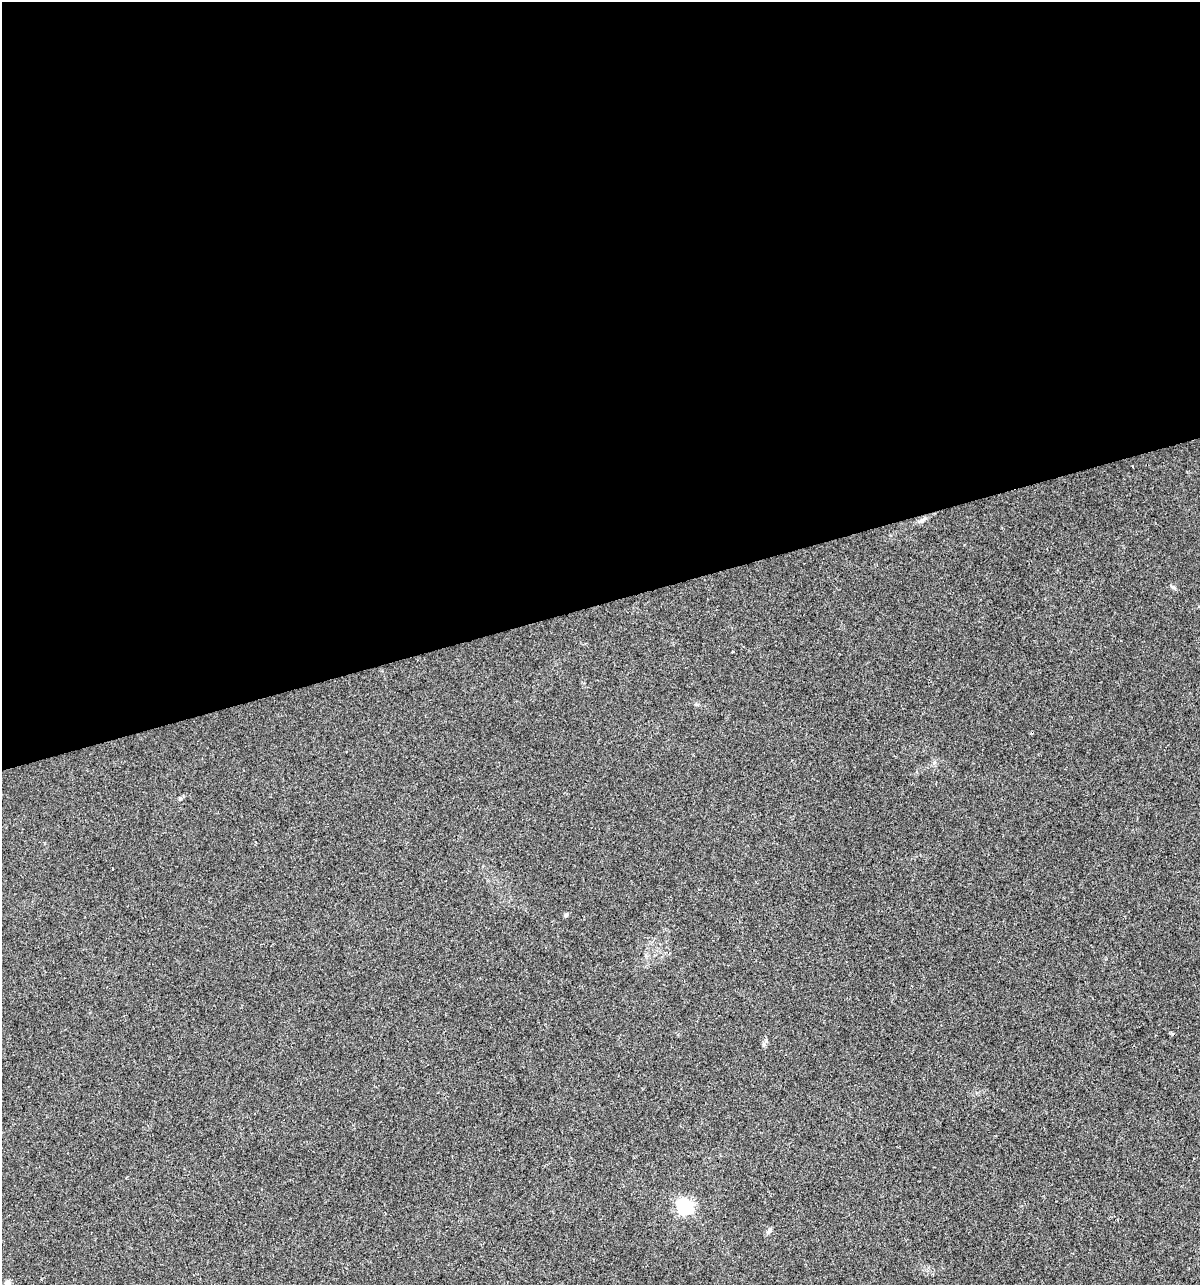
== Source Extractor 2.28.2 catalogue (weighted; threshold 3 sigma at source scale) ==
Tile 2 of 4 x 4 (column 2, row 1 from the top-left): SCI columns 1293-2490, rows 3851-5133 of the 4930 x 5133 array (HDU 1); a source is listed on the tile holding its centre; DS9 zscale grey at full resolution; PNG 1202 x 1287 px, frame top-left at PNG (2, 2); no overlay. Shown black and unused: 47% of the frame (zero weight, under 2 of 3 exposures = <1% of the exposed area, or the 3 px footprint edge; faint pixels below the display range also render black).
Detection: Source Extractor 2.28.2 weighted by HDU 2 'WHT'; one run over the whole footprint, this tile lists its part. Background 0.0328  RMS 0.0063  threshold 0.0282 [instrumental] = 3 sigma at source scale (4.5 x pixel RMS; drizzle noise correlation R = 1.50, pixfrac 1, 0.0396/0.0396 arcsec/px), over >= 5 px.
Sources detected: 6; all 6 listed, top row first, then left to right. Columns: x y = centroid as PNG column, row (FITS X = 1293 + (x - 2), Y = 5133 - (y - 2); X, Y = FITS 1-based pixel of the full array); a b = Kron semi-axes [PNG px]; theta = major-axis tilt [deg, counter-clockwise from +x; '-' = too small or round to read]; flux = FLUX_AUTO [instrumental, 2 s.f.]
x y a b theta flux
923 519 12 4 31 2.1
566 915 5 5 - 1.1
763 1045 6 4 71 1
684 1207 6 6 - 140
769 1230 8 6 74 1.5
7 1283 11 6 68 1.9
Isophote crosses this tile's border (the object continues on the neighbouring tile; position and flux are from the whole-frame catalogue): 1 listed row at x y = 7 1283